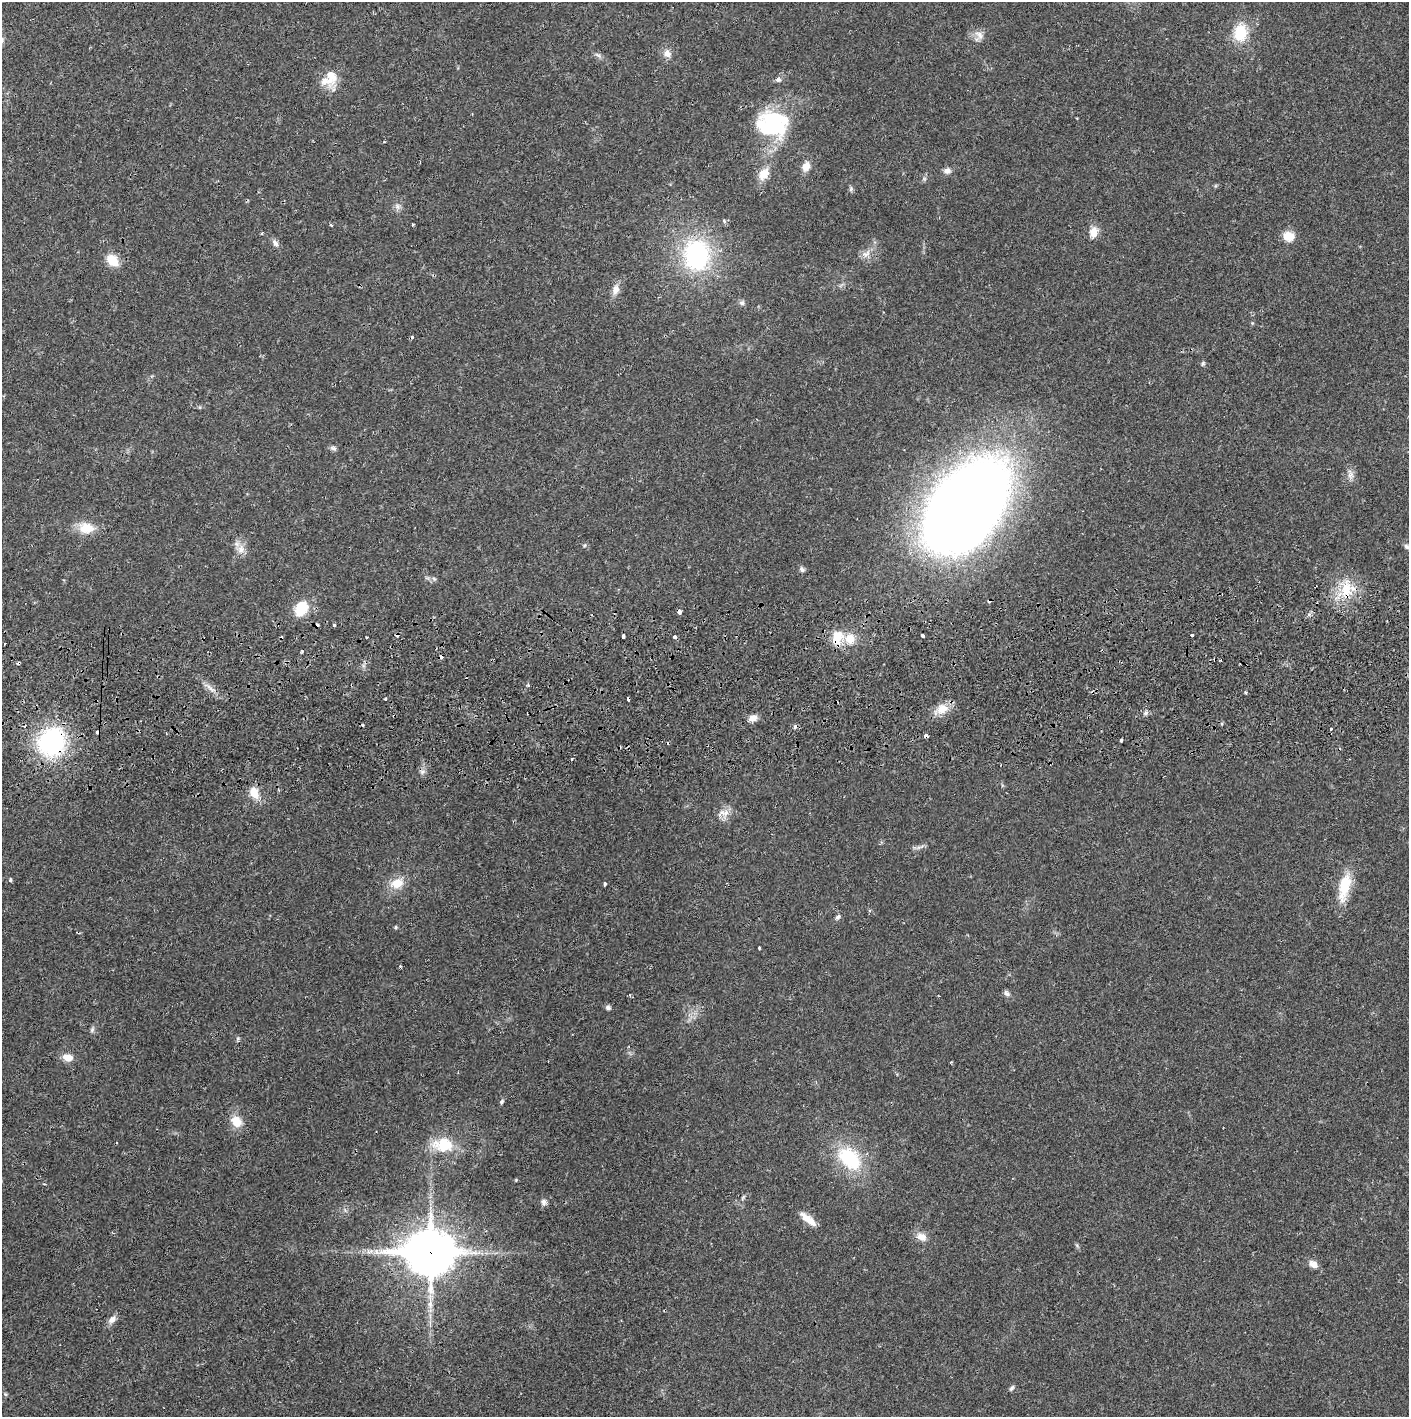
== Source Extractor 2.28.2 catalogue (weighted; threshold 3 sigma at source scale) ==
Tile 5 of 3 x 3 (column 2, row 2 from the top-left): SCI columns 1410-2816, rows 1471-2885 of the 4229 x 4359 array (HDU 1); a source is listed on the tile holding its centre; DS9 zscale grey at full resolution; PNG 1411 x 1419 px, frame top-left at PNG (2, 2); no overlay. Shown black and unused: <1% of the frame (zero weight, under 2 of 3 exposures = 3% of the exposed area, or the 3 px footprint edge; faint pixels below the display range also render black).
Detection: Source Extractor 2.28.2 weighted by HDU 2 'WHT'; one run over the whole footprint, this tile lists its part. Background 0.0215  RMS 0.0035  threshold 0.0157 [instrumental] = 3 sigma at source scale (4.5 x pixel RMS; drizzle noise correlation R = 1.50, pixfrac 1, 0.05/0.05 arcsec/px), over >= 5 px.
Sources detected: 95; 14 cosmic-ray / hot-pixel residue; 1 long thin detection or spike segment (spike, bleed or trail) — not listed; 2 inside a brighter listed object's ellipse — not listed separately; the other 78 listed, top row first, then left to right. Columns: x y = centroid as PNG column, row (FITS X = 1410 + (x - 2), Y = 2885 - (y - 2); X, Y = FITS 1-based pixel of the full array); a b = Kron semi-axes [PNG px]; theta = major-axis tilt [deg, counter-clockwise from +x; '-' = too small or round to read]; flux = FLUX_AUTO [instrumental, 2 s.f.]
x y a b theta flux
1240 33 23 18 76 10
979 35 16 10 -53 2.5
667 53 11 10 - 2.2
598 55 10 4 -33 0.89
331 76 25 15 -83 6
778 79 7 6 - 0.96
1077 118 3 2 - 0.3
773 124 39 30 -4 30
806 166 12 9 66 2.7
947 171 9 7 6 1.5
764 174 15 10 55 4.6
851 189 7 5 70 0.67
398 206 8 6 -69 1.2
724 221 6 4 -62 0.57
331 225 4 3 - 0.42
412 225 3 3 - 1.6
1093 232 14 10 75 3.5
1288 236 14 11 -12 4.3
275 243 10 7 -55 1.4
866 254 13 7 40 2.2
697 255 38 32 88 42
112 260 13 10 -47 6.4
616 290 14 9 76 2.7
742 303 7 6 - 0.92
1252 323 4 4 - 0.36
1203 363 7 5 75 0.6
334 448 8 6 -32 0.86
1350 475 9 9 - 1.7
966 506 94 55 51 470
86 528 21 14 -4 6.5
585 545 6 3 70 0.4
1407 547 10 5 -36 1
241 549 13 10 84 3
802 569 8 6 -47 0.85
1346 590 24 14 85 9.6
301 609 19 13 58 8.6
679 611 4 3 - 1.7
334 625 3 3 - 4
1192 635 3 3 - 0.76
623 636 4 3 - 1.3
922 636 4 3 - 1.2
837 637 19 13 70 6.6
528 685 3 3 - 0.71
1246 693 4 3 - 0.62
942 709 16 12 25 5
1146 713 7 5 22 0.86
753 718 12 7 12 2.1
1331 729 3 3 - 2
926 736 4 3 - 2.4
1121 741 3 3 - 0.97
52 742 29 26 51 44
571 758 3 3 - 1.4
254 793 15 9 -65 5
723 813 20 10 15 3.2
10 880 4 3 - 0.79
397 883 17 12 23 5.5
605 884 4 3 - 0.94
1344 886 37 13 79 10
838 917 9 5 51 0.87
396 927 5 4 - 0.51
759 947 3 3 - 0.56
400 966 3 3 - 0.62
1007 993 9 6 -40 1.1
608 1008 5 5 - 1.2
92 1030 8 5 64 0.79
68 1058 11 8 -9 3.4
502 1102 6 4 50 0.68
236 1121 14 12 -53 5
443 1144 27 18 -2 11
850 1158 37 24 -46 21
544 1202 8 7 - 1.2
808 1219 24 7 -39 4.1
921 1237 15 10 -23 2.8
430 1252 18 15 1 1200
1313 1264 12 8 -34 2.3
112 1319 12 8 43 2
1011 1388 9 4 53 0.7
5 1394 5 5 - 0.48
Overlapping masked pixels (flux is a lower limit): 6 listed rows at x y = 1346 590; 679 611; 837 637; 926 736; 52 742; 430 1252
Isophote crosses this tile's border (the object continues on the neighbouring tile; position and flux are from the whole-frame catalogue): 1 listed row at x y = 1407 547